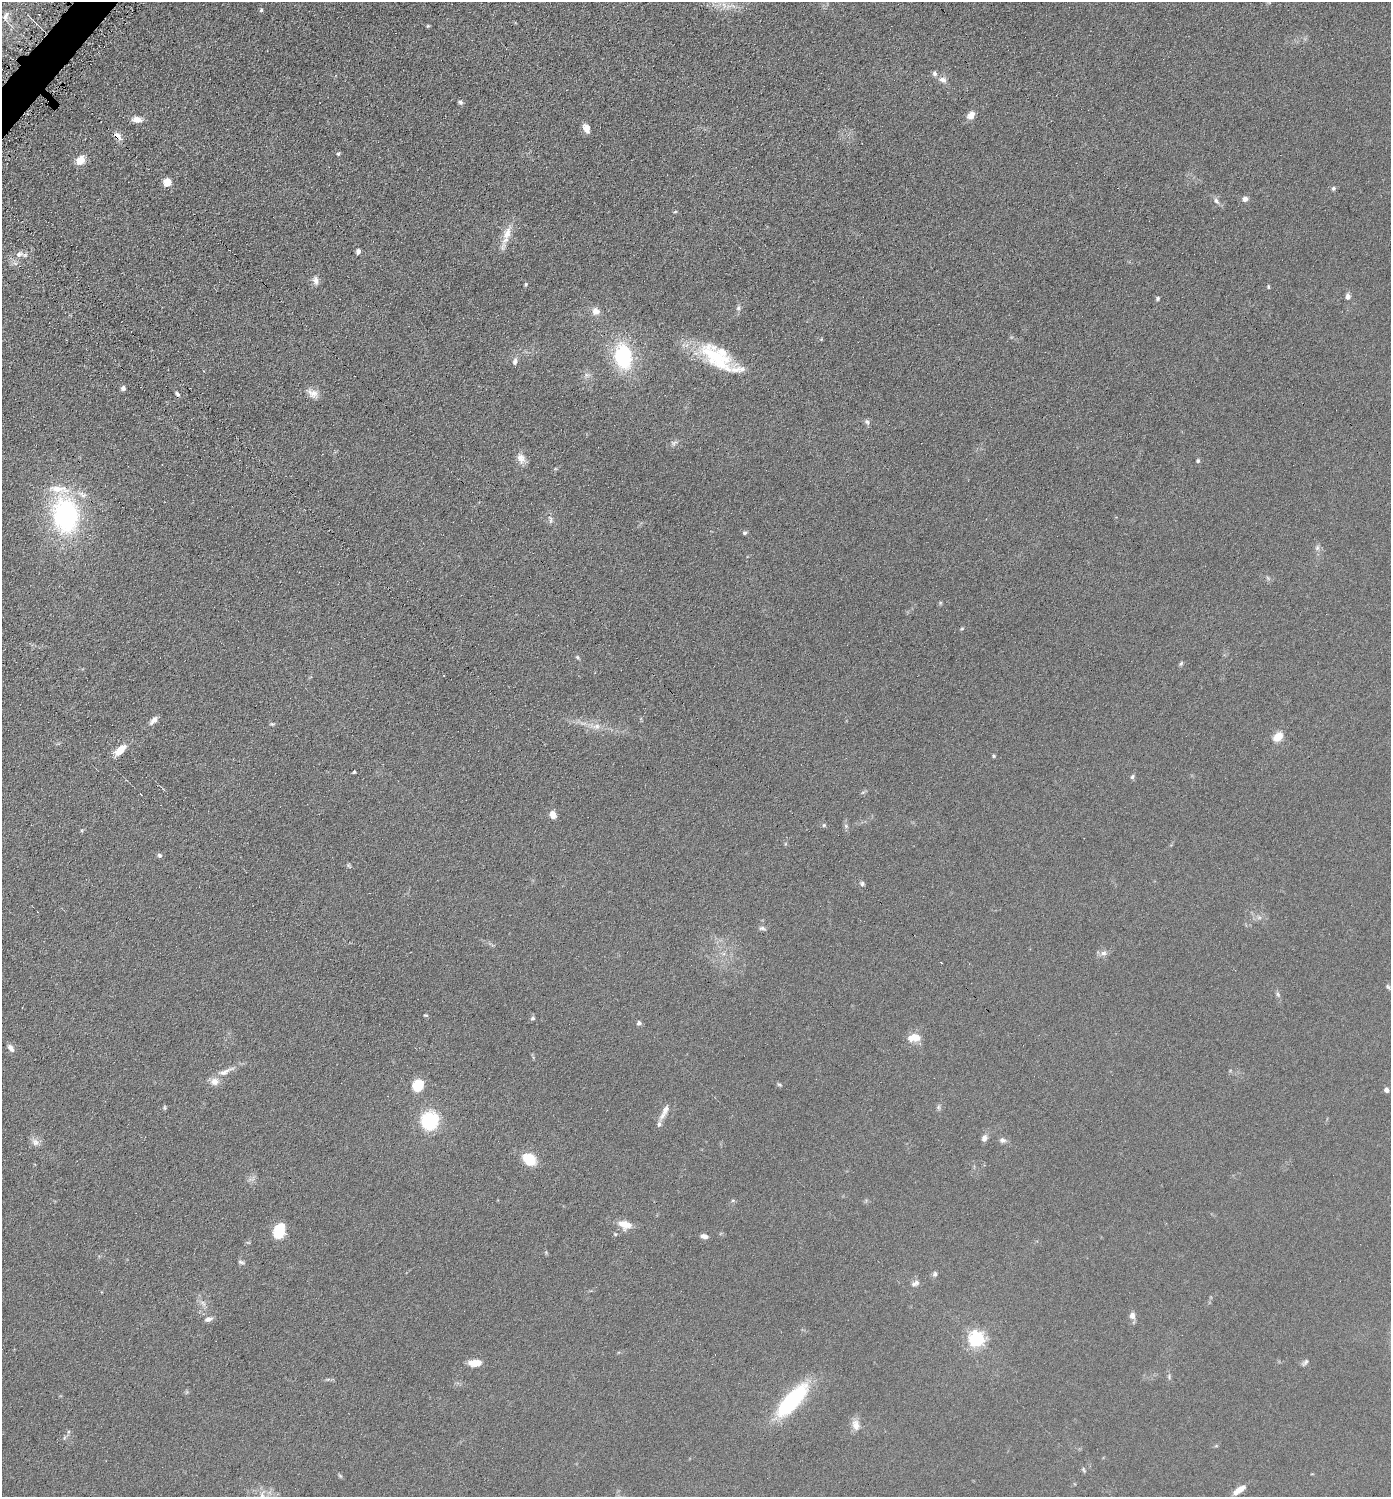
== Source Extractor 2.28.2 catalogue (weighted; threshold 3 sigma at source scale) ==
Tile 11 of 4 x 4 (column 3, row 3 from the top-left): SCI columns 2930-4318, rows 1504-2998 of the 6001 x 5999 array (HDU 1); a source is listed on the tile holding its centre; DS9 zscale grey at full resolution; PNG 1393 x 1499 px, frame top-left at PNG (2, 2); no overlay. Shown black and unused: <1% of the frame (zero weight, under 4 of 8 exposures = <1% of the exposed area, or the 3 px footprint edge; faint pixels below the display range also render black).
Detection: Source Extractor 2.28.2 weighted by HDU 2 'WHT'; one run over the whole footprint, this tile lists its part. Background 0.0905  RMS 0.0079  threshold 0.0324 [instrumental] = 3 sigma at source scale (4.09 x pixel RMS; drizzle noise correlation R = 1.36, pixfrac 0.8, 0.05/0.05 arcsec/px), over >= 5 px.
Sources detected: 106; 6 inside a brighter listed object's ellipse — not listed separately; the other 100 listed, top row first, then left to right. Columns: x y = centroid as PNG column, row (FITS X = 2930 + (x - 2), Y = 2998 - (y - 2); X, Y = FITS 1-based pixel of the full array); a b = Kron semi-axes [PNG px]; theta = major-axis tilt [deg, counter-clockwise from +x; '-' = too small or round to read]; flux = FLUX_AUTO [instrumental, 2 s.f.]
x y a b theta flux
261 10 5 4 - 1
6 16 15 8 75 5.1
428 26 5 4 - 0.78
935 73 7 6 - 2.2
943 80 10 7 -25 3.9
460 102 7 5 -35 1.6
971 115 10 7 49 5.4
137 119 12 7 -4 4.9
586 128 10 7 -64 5.5
118 135 14 7 -39 4.2
338 153 5 4 - 0.98
80 160 11 9 46 7.9
167 182 8 8 - 7.1
1334 188 6 5 - 1.4
1245 199 7 7 - 2.8
1216 201 9 6 -53 2.5
675 212 4 3 - 0.82
507 233 23 10 66 9.9
358 251 5 4 - 2.5
19 254 9 7 24 3.5
316 280 11 8 -73 3.6
526 284 6 4 83 0.94
1268 287 5 3 - 0.84
1348 296 6 5 - 3.3
1158 298 5 4 - 1.2
738 308 8 6 85 2
596 311 9 9 - 5.1
821 339 4 4 - 0.7
623 357 29 18 -83 56
716 358 50 22 -36 46
515 361 10 6 77 2.7
123 388 6 6 - 2.2
312 393 17 10 -32 5.6
178 394 6 4 -51 1.7
867 422 9 5 -64 1.7
674 443 10 6 18 2.1
521 458 14 10 -67 5.7
1198 461 6 5 - 1.2
65 515 30 21 -82 130
551 520 11 4 88 1.9
745 532 6 5 - 1.3
1317 548 8 6 75 2.1
940 603 6 4 72 0.86
962 629 6 4 2 0.76
577 657 5 5 - 0.97
1181 663 7 4 63 1.1
444 675 2 2 - 0.52
154 720 13 6 45 3.8
596 726 11 8 13 4.5
1278 737 9 6 39 12
120 750 17 7 41 9.4
993 756 5 4 - 0.87
354 772 3 3 - 1.7
1132 777 7 5 60 1.3
553 814 7 6 - 6.4
824 825 5 5 - 0.96
846 826 7 4 -46 1.3
159 855 6 5 - 1.5
348 865 8 5 -52 1
1259 918 7 4 0 1.8
762 928 9 5 -12 1.8
1103 953 10 6 9 3
1388 987 8 5 -62 1.3
1278 994 8 5 -69 1.5
425 1015 6 3 7 0.75
533 1018 6 5 - 1.3
639 1023 5 5 - 2.1
916 1037 12 11 - 6.8
11 1048 10 6 -52 3.2
225 1071 29 7 23 7
779 1084 7 4 -38 1.1
418 1086 10 9 - 21
1387 1090 4 4 - 4.4
164 1107 8 4 -89 0.91
938 1107 7 4 90 1.3
665 1110 17 8 67 4.8
430 1121 14 13 - 47
984 1138 8 6 60 3.3
1002 1140 9 7 -20 2.4
35 1142 12 9 -41 3.9
529 1159 11 8 -40 24
625 1225 18 11 -18 8.1
279 1231 15 10 70 23
704 1236 8 6 -6 2.8
241 1262 9 4 -18 1.5
935 1274 7 5 73 1.7
915 1283 12 7 20 2.9
203 1303 11 4 -56 2.3
1132 1315 8 6 -88 3.8
209 1319 9 5 25 2.8
977 1339 6 6 - 210
1305 1362 11 4 49 1.6
475 1363 16 7 4 8
1169 1377 7 4 90 1.2
791 1401 34 12 47 85
856 1425 16 10 -77 5.7
64 1438 7 4 71 1.1
1083 1470 8 4 -58 1.2
340 1476 7 4 -45 0.98
1239 1490 15 6 33 7.3
Overlapping masked pixels (flux is a lower limit): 1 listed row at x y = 118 135
Unlisted compact peaks at least as high as the median listed source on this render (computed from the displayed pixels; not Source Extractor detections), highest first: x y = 862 884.